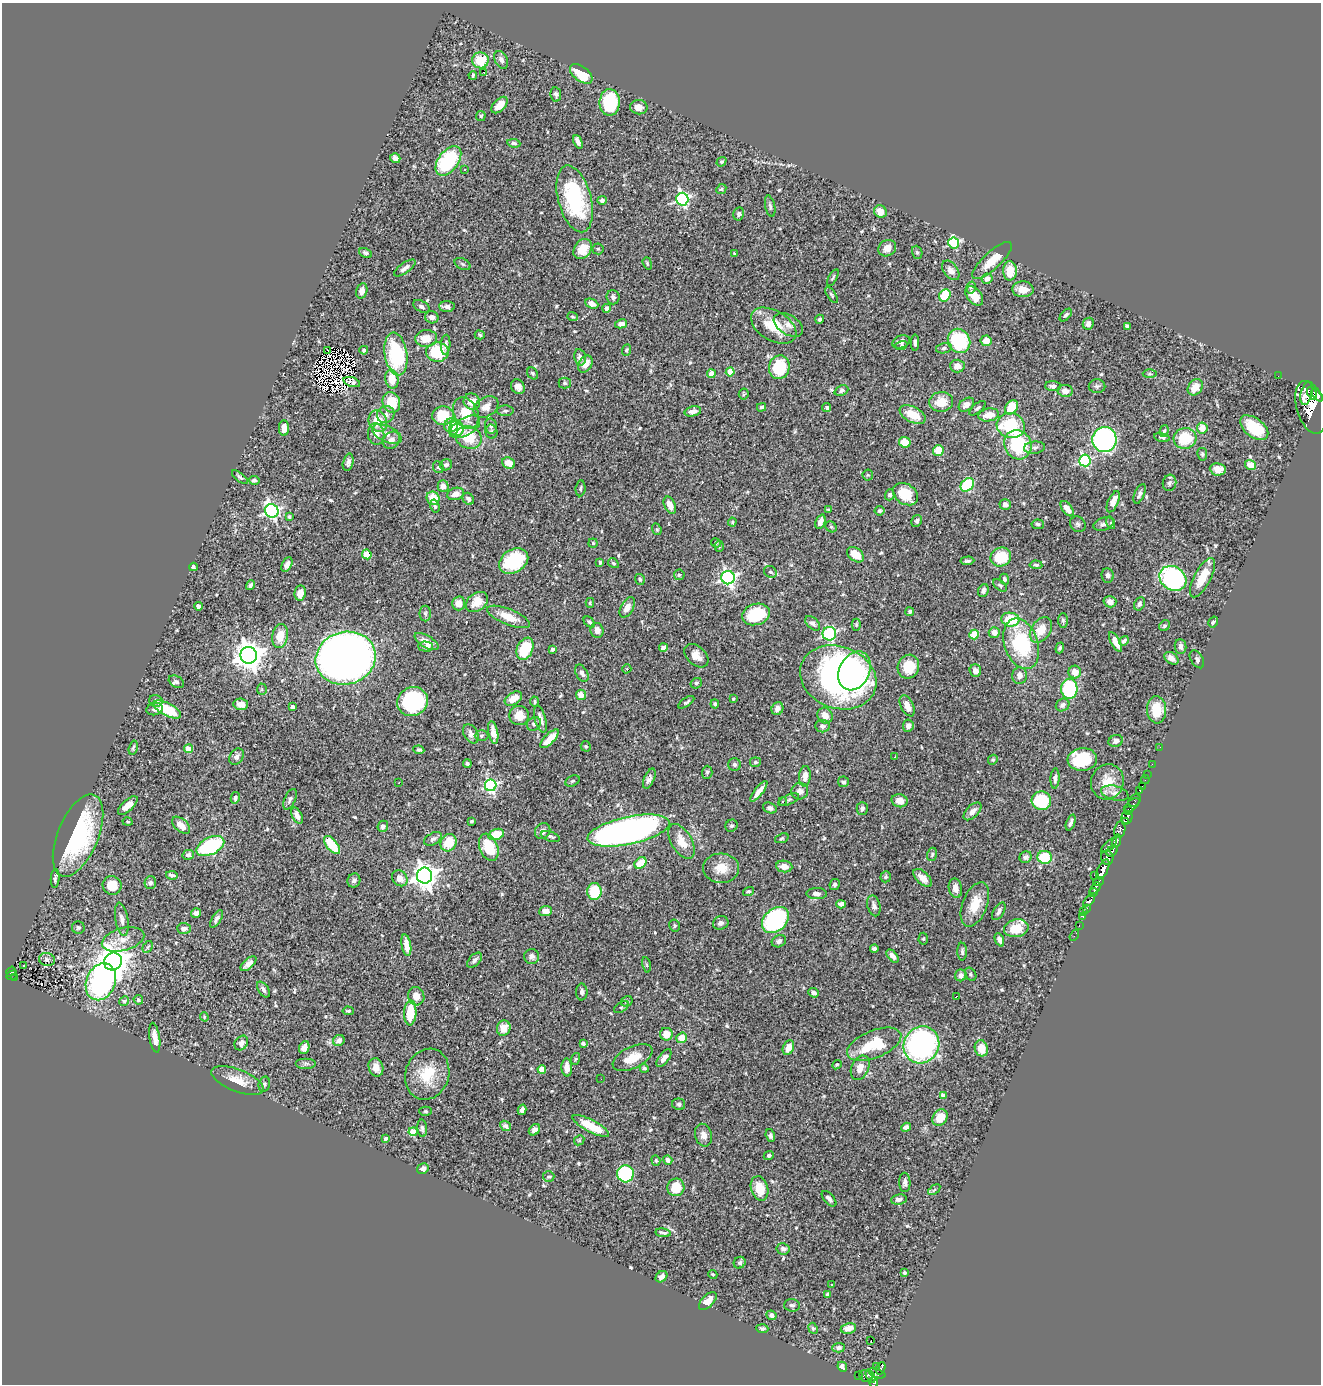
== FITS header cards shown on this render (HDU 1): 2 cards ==
NAXIS1  =                 1319
NAXIS2  =                 1382

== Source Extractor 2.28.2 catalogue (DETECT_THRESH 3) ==
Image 1319 x 1382 px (HDU 1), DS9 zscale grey, 1 PNG px = 1 image px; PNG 1323 x 1386 px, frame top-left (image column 1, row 1382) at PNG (2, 3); each listed source drawn as its Kron ellipse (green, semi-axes under 4 px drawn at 4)
Background 1.06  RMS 0.029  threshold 0.087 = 3 sigma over >= 5 px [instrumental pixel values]
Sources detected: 606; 5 with non-positive FLUX_AUTO (blend fragments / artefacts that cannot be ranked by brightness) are neither listed nor drawn; of the other 601, the 500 brightest by FLUX_AUTO listed and drawn (101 fainter detections omitted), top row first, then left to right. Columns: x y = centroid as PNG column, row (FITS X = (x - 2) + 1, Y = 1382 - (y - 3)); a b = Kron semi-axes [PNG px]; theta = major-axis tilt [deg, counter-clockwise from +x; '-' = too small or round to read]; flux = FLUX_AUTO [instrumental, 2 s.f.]
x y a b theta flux
480 60 8 8 - 53
501 60 9 6 -63 7.7
483 72 4 3 - 23
581 74 13 7 -38 63
473 75 4 3 - 2.6
556 94 7 5 -79 4.7
610 102 13 10 89 110
500 105 10 5 47 18
639 107 9 7 -6 15
481 116 5 5 - 2.9
578 142 7 4 -66 8.8
514 143 6 4 -8 4.1
395 158 5 4 - 13
448 161 17 10 53 160
722 162 5 4 - 3.2
464 169 3 3 - 4.8
721 189 5 4 - 2.7
575 199 34 16 -75 180
682 199 6 6 - 390
602 200 5 4 - 5
770 206 11 5 -78 4.8
880 212 6 6 - 22
739 214 6 5 - 3.5
954 243 5 5 - 170
887 248 9 8 - 15
583 249 11 8 53 37
598 249 5 5 - 3.1
917 252 7 5 -70 3.6
365 253 7 4 -23 4.3
734 253 4 3 - 2.7
992 260 25 8 42 36
647 263 6 4 -71 2.8
463 264 8 5 -27 3
405 268 12 5 36 8.1
951 270 11 7 -53 11
1010 271 10 7 90 35
833 278 9 3 61 2.7
987 279 5 5 - 12
971 287 6 5 - 4
1023 289 10 8 -4 22
362 291 8 5 74 12
832 295 9 4 -56 3.6
945 295 6 5 - 65
974 296 11 7 -50 33
613 297 7 6 - 6.5
592 304 7 4 -24 12
447 306 7 5 -2 7
422 307 9 5 -30 5.6
607 308 4 4 - 9.1
1066 315 7 4 46 4.7
432 317 7 6 - 8
572 317 5 4 - 2.6
820 319 4 4 - 3.8
621 324 6 4 9 10
1088 324 6 5 - 11
788 325 16 9 -32 16
774 326 25 15 -31 68
1127 326 4 4 - 6.8
480 335 5 4 - 3
426 338 11 8 4 26
959 341 12 11 - 140
986 341 5 5 - 17
901 342 9 6 21 7.2
915 343 8 3 -89 4.8
446 345 10 4 87 6.7
901 345 6 4 20 2.5
944 348 8 5 12 4.6
328 350 3 2 - 4.5
364 350 4 3 - 2.7
627 350 6 4 65 2.8
437 352 11 9 -2 92
396 354 22 11 -81 140
580 357 8 5 -80 8.3
585 364 9 6 57 19
957 366 7 6 - 16
779 367 12 10 76 100
730 372 4 4 - 40
533 373 6 5 - 3.7
711 374 4 4 - 31
1150 374 7 3 -1 2.7
1278 376 2 2 - 9.4
392 379 9 6 -78 31
352 382 9 4 -17 5.7
565 383 6 5 - 3.6
1053 386 8 5 -4 7.6
1097 386 8 7 - 4.6
518 387 8 6 -54 11
1195 387 9 6 55 31
841 391 7 5 22 4.8
1065 391 7 6 - 10
1306 393 12 5 76 2000
1312 393 7 4 -65 1100
744 394 5 5 - 2.4
1317 395 7 4 -51 1200
391 402 10 8 -68 60
472 402 8 8 - 22
941 402 12 10 6 33
966 405 8 6 37 12
486 407 13 9 32 18
762 407 5 4 - 2.9
1011 407 8 5 55 55
1311 407 27 14 -74 5900
827 408 4 4 - 3.5
977 408 10 4 40 4.6
505 411 8 5 2 4.6
693 411 8 5 13 12
466 413 16 12 -63 47
913 414 14 7 -26 37
386 415 9 8 - 9.2
989 415 10 6 10 26
443 416 11 9 6 58
378 421 11 9 -66 39
451 425 7 6 - 23
491 426 7 6 - 5.3
1011 426 14 12 -17 130
465 427 17 8 29 20
284 428 7 5 -90 13
457 428 8 7 - 37
1202 428 5 5 - 22
1254 428 16 9 -38 61
1164 431 6 3 74 3.2
491 432 7 6 - 4.3
376 434 11 8 -85 14
387 434 16 8 -24 16
469 437 13 11 -23 54
1162 437 8 4 -10 5.6
1185 438 11 10 - 64
1104 439 12 12 - 480
391 440 9 7 45 11
905 442 6 5 - 29
1018 445 15 13 -64 150
1034 448 10 6 5 5.9
938 451 5 5 - 51
1202 454 6 5 - 3.4
1085 460 6 6 - 270
348 462 9 5 76 7
509 463 7 5 -22 22
446 465 6 5 - 5.2
1250 465 5 5 - 23
438 467 6 5 - 3.3
1218 469 8 6 -7 16
868 475 5 5 - 2.9
240 477 10 4 -38 4.5
254 480 5 4 - 5.3
1170 483 8 6 74 5.5
967 485 8 5 47 110
443 486 6 5 - 13
581 488 8 5 85 3.9
456 494 8 6 16 15
905 494 13 10 -35 57
1140 494 10 5 68 6.3
890 495 5 4 - 4.3
433 498 7 6 - 33
468 499 6 5 - 6.5
1113 502 11 5 66 20
1005 504 5 5 - 8.8
670 505 9 5 -66 20
435 506 6 4 -74 4.1
1067 509 9 5 -53 14
828 510 4 3 - 2.6
272 511 7 6 - 470
880 511 5 5 - 2.9
289 517 4 3 - 2.6
917 521 6 5 - 4.6
732 522 4 4 - 2.6
820 522 7 4 68 11
1111 523 6 4 -72 3
1038 524 6 4 -6 3.8
1078 524 8 7 - 5.5
1103 524 10 6 18 8.8
831 527 6 5 - 3.3
657 529 6 4 -68 2.7
593 543 4 4 - 3
716 543 5 4 - 2.6
719 546 5 4 - 2.7
367 554 5 4 - 20
855 555 9 6 -38 34
1001 557 10 9 - 62
514 561 16 11 32 130
967 561 7 3 4 4.2
600 562 4 3 - 3.7
613 563 6 4 -33 3.3
287 564 8 4 63 8.8
1036 565 6 3 -5 3.4
193 567 4 3 - 3.6
770 572 7 5 -33 5.1
679 575 5 5 - 5.2
1108 575 7 6 - 6.8
728 578 6 6 - 570
1173 578 14 11 -34 320
1202 578 22 8 62 41
640 579 6 5 - 3.9
1004 579 5 4 - 3.7
250 585 5 3 - 6.5
1000 585 8 4 -37 3.6
983 591 7 5 70 6.9
300 593 7 5 82 17
477 602 12 9 38 31
1110 602 6 5 - 13
458 603 7 6 - 18
590 603 5 4 - 2.5
1139 604 7 5 63 5.7
198 606 4 4 - 8.4
627 607 11 6 60 15
910 612 4 4 - 4.5
425 613 8 5 -90 3.8
756 614 14 10 18 110
508 617 23 8 -22 35
1010 620 9 7 -9 69
1063 621 7 5 -88 3.8
589 622 6 4 -44 3.7
1213 622 6 4 58 3.4
813 623 9 5 -43 6.1
856 625 6 4 90 2.6
1164 626 6 5 - 4
597 630 7 6 - 13
1041 630 14 9 56 33
994 632 5 5 - 16
829 634 7 6 - 230
974 634 5 4 - 73
280 636 12 7 79 34
1124 641 5 4 - 6.1
427 642 13 6 -31 19
1116 642 11 4 -62 17
1021 644 26 16 -71 160
1180 646 7 5 -84 9.2
425 647 7 5 -2 4.6
663 648 4 4 - 21
1060 648 5 4 - 3.9
525 649 11 8 66 77
552 649 4 3 - 7.1
249 655 8 8 - 2700
696 656 14 9 -43 19
346 658 30 26 15 1800
1171 658 8 5 -37 12
1197 659 10 6 -58 5.4
908 667 12 10 70 46
627 669 5 4 - 3
855 671 20 15 62 110
975 671 6 5 - 11
1075 672 6 6 - 21
582 673 9 5 -61 7.3
1019 676 8 7 - 13
838 677 39 31 -21 690
176 682 8 5 -30 4.4
696 683 6 5 - 3.6
262 689 5 5 - 2.8
1069 689 10 8 -88 190
581 695 5 5 - 21
513 699 9 6 32 24
733 699 3 3 - 3
156 701 6 6 - 10
413 702 16 14 26 190
535 702 5 3 - 2.8
686 702 9 3 34 3.8
241 704 7 5 -7 18
715 704 4 4 - 3.6
1063 705 7 6 - 7.9
907 706 11 6 -63 18
292 707 4 4 - 4.8
155 709 8 6 15 6.8
167 709 15 6 -28 70
777 709 6 5 - 11
1156 710 13 9 -86 47
825 715 8 7 - 17
519 716 10 9 - 24
540 719 14 5 -74 15
534 724 7 6 - 5.7
822 726 7 6 - 5.6
908 726 6 5 - 9.5
493 732 11 5 -79 17
471 734 10 7 -58 8.8
481 736 7 5 1 3.8
550 739 12 5 46 30
1116 741 7 5 19 8.5
586 746 5 5 - 3
1160 747 2 2 - 3
133 748 7 3 76 3
188 749 4 4 - 42
419 750 5 4 - 3.7
237 757 9 6 53 8.1
895 757 3 2 - 5.5
1082 759 15 11 4 93
993 760 5 4 - 2.7
755 762 5 5 - 4.4
467 764 4 3 - 3.7
1152 764 2 2 - 8.8
735 765 6 6 - 5.8
707 772 6 5 - 3.6
1147 774 2 2 - 5.9
805 776 10 6 85 17
1055 778 10 4 87 6.6
649 779 11 5 67 9.6
1145 779 4 2 - 14
572 781 8 5 26 3.4
399 782 3 2 - 2.8
843 782 5 5 - 5.8
1107 782 18 16 68 40
491 785 6 5 - 350
1142 786 2 2 - 15
1140 790 3 3 - 30
759 791 13 4 52 16
800 791 8 8 - 13
1115 793 14 7 -14 12
235 798 6 4 78 5.8
290 799 11 5 65 6
789 800 11 5 23 4.8
1135 800 7 5 47 65
900 801 8 6 -15 17
1041 801 10 9 - 97
783 802 4 3 - 2.9
128 805 12 5 43 20
1132 805 9 5 43 220
770 808 7 5 -23 5.6
862 808 6 5 - 6.1
1129 810 3 2 - 56
973 811 11 6 44 12
297 815 9 5 -65 12
1127 818 6 5 - 720
471 821 3 3 - 3.2
128 822 5 4 - 2.7
1125 822 3 2 - 220
1071 823 8 3 69 5
181 825 11 6 -41 20
383 826 6 5 - 7.3
731 826 6 5 - 3.4
1120 829 8 5 80 140
543 831 8 7 - 12
629 831 42 13 12 1000
496 834 8 5 18 42
78 835 44 20 67 240
550 836 10 4 -18 5
782 838 7 4 20 2.7
433 839 9 5 31 5.3
682 841 19 10 -60 30
1116 841 7 4 73 980
449 843 9 7 54 45
332 845 11 5 -51 79
1109 845 10 3 43 190
210 846 15 8 27 190
489 847 14 9 -69 68
1112 851 6 4 44 410
932 854 7 5 73 3.6
188 855 5 5 - 7.1
1026 857 6 5 - 5.5
1045 857 7 6 - 70
1107 858 7 6 - 580
640 863 6 5 - 47
784 866 8 5 -7 15
721 868 18 14 -4 32
1103 869 11 5 64 2300
172 875 6 3 -12 4.2
1095 875 4 3 - 77
425 876 8 7 - 1900
886 877 6 5 - 3
400 878 8 7 - 14
923 878 11 6 -44 17
55 879 9 4 85 4.8
354 880 7 6 - 6.3
1098 882 5 4 - 430
150 883 6 6 - 5.2
835 884 6 5 - 5
112 885 9 9 - 34
955 888 10 6 -79 12
1095 888 6 4 47 540
749 891 6 3 17 4.2
594 892 8 7 - 79
1093 892 5 3 - 500
817 894 10 5 -1 10
1089 901 7 4 42 250
841 904 5 4 - 11
975 904 23 12 69 42
874 906 10 6 -76 9.2
1087 908 3 3 - 120
545 911 6 5 - 14
999 911 10 5 60 7.1
1083 911 3 2 - 10
196 913 5 4 - 8.1
1082 916 4 3 - 46
122 919 17 6 -80 12
217 919 10 4 58 6.7
775 920 15 11 43 340
721 923 8 6 18 6.6
675 926 6 5 - 3.3
1079 926 3 2 - 26
78 927 6 6 - 3.9
184 928 7 5 -3 11
1016 928 12 9 12 40
1074 935 6 2 57 11
123 939 22 11 15 25
923 939 6 4 88 2.8
999 940 7 4 -67 10
779 941 7 6 - 6
406 945 11 4 -80 20
148 947 6 4 59 3.7
874 949 4 4 - 5
962 952 9 4 -89 4.8
532 956 7 7 - 6.7
893 956 8 4 -49 9.6
47 959 8 6 -18 5.5
475 960 9 5 48 6
113 962 9 8 - 3700
248 964 10 5 43 9.9
23 965 3 2 - 5.2
646 965 8 4 -80 2.7
11 972 5 3 - 23
971 974 7 5 -59 3.4
12 975 6 2 36 24
961 975 6 5 - 9.5
14 978 3 3 - 8
101 982 19 14 67 450
263 989 9 5 -57 7.1
582 992 8 5 -90 8.2
814 993 5 4 - 6.8
416 996 9 8 - 18
956 997 3 2 - 4.4
138 1000 5 4 - 3.6
124 1001 5 4 - 4.5
627 1001 6 5 - 3.3
621 1007 8 4 32 3.7
348 1011 5 3 - 3.2
410 1013 12 6 87 57
204 1017 5 3 - 2.5
504 1028 8 7 - 22
666 1034 6 6 - 24
155 1038 15 5 -81 18
682 1038 5 5 - 29
339 1040 6 5 - 8.1
241 1043 8 6 54 7.7
583 1043 4 3 - 5.3
874 1044 29 13 22 99
921 1045 19 17 57 520
304 1048 7 5 69 11
788 1048 8 5 66 19
981 1048 8 6 -73 32
632 1058 21 11 25 34
664 1058 10 5 53 12
575 1059 6 3 71 2.5
306 1064 10 5 0 6.2
837 1065 5 4 - 3
376 1067 9 7 -72 15
567 1067 9 5 -88 19
644 1068 5 4 - 4
860 1068 13 8 66 19
542 1069 4 4 - 41
427 1074 26 21 70 63
601 1079 2 2 - 2.6
237 1080 27 11 -21 32
264 1084 7 5 75 4.5
944 1095 4 4 - 15
679 1104 6 5 - 4.5
522 1110 5 4 - 7.9
426 1111 6 4 -1 2.8
940 1118 9 7 56 26
505 1126 6 4 -40 4.3
591 1126 20 6 -28 62
906 1127 5 4 - 7.1
422 1128 9 4 -86 4.6
534 1130 6 5 - 10
413 1132 4 4 - 54
703 1135 11 8 -74 13
770 1136 6 4 -73 4.3
386 1138 3 3 - 5.1
579 1140 5 4 - 2.6
769 1156 5 4 - 5.3
656 1160 5 4 - 2.6
668 1160 5 4 - 7.2
423 1169 6 5 - 7.1
625 1174 8 8 - 160
549 1177 6 5 - 3.3
905 1182 10 5 -88 6.3
676 1187 9 8 - 45
760 1188 12 8 -74 39
934 1190 7 3 37 2.7
829 1199 9 5 -48 8.4
899 1199 8 5 8 7.2
663 1233 8 3 -8 4.3
783 1249 6 5 - 6.8
740 1263 6 5 - 4.4
904 1273 4 3 - 3.3
713 1274 5 4 - 2.6
661 1277 6 5 - 9.9
832 1285 3 2 - 2.5
828 1294 4 3 - 3.7
708 1301 11 6 44 20
792 1305 8 6 -3 6
771 1315 5 4 - 6
813 1328 6 4 -67 3
848 1328 8 5 11 19
762 1329 6 4 -4 3
871 1340 2 2 - 8.6
838 1348 6 5 - 4.7
842 1367 5 4 - 7.5
876 1367 3 2 - 8.6
881 1368 6 3 70 150
877 1373 9 4 -19 190
858 1376 3 3 - 26
866 1376 7 6 - 260
870 1376 7 3 -63 200
874 1382 6 4 -90 360
At the frame edge (FLAGS 8, measured only in part): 1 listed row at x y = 874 1382
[101 fainter detections neither listed nor drawn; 5 non-positive-flux detections neither listed nor drawn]